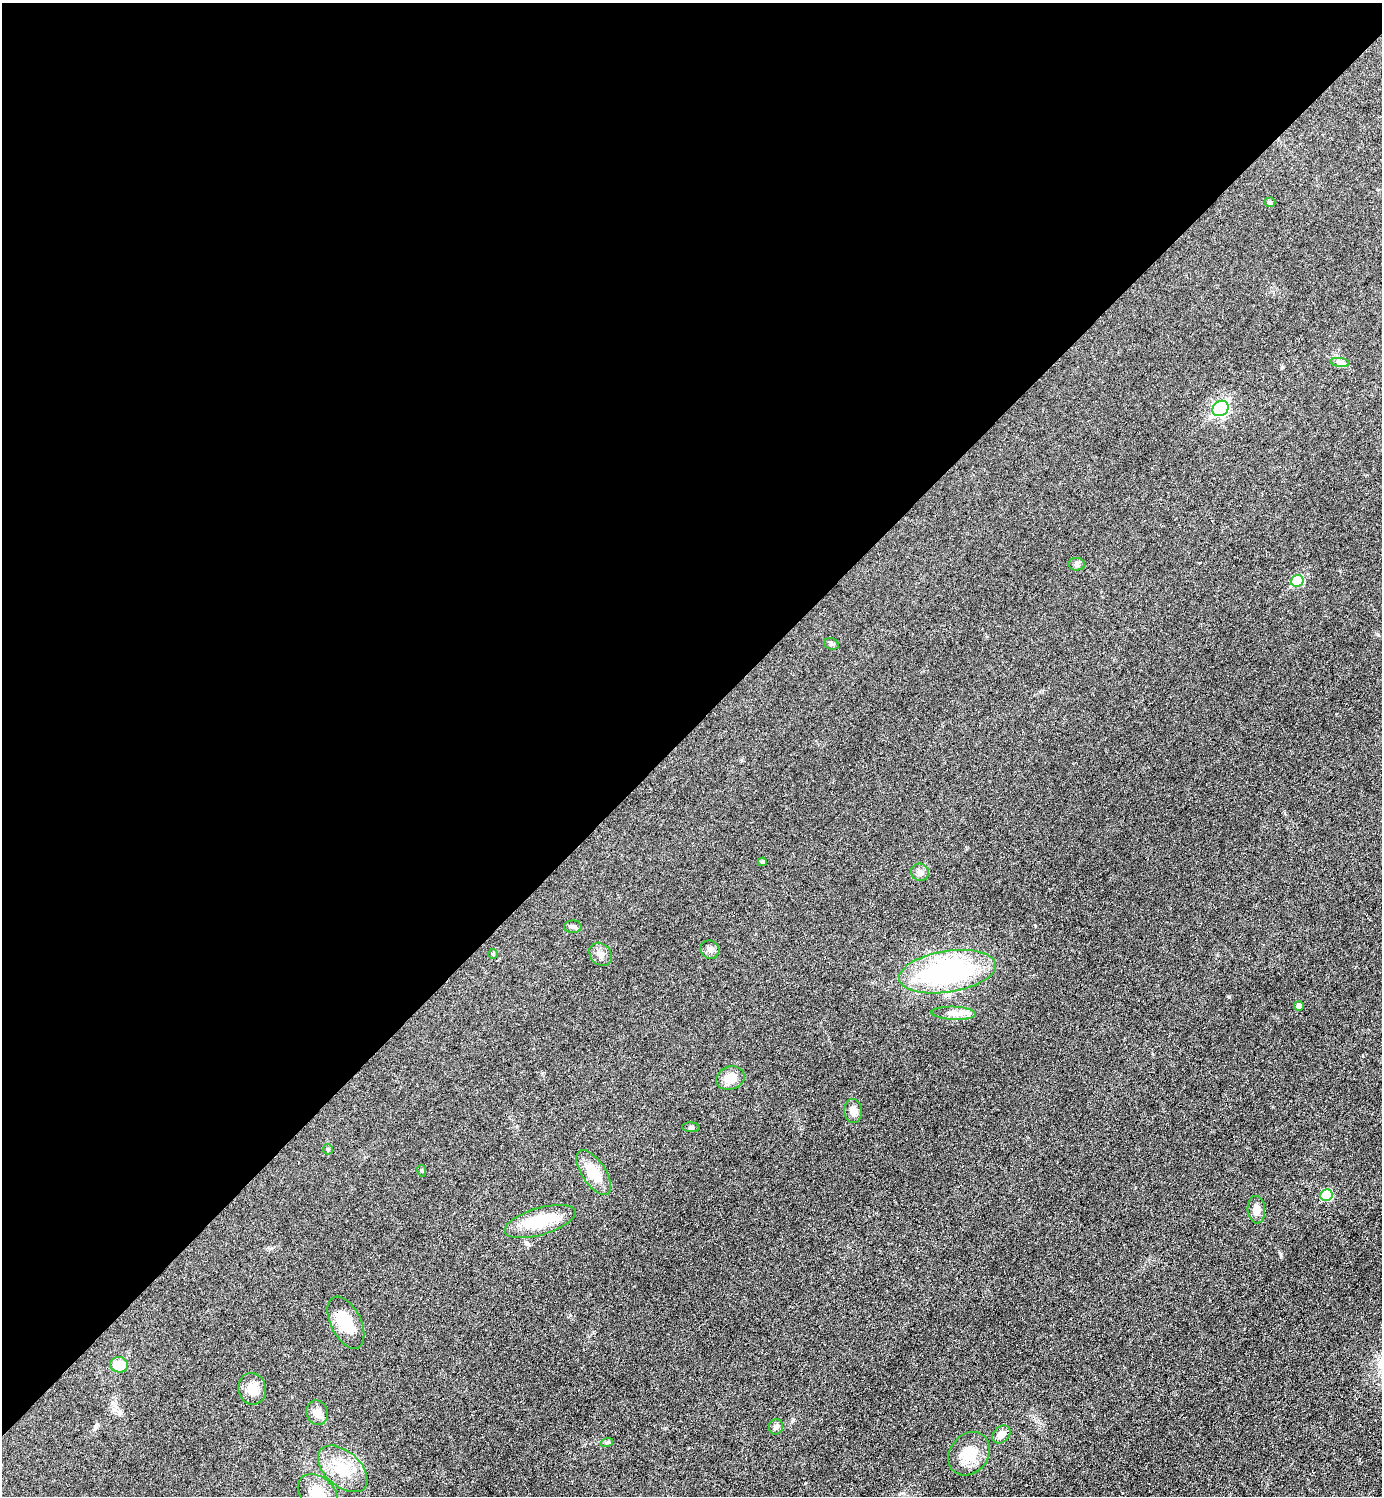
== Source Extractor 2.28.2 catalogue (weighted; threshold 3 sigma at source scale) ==
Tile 2 of 4 x 4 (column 2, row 1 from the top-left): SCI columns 1680-3059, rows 4481-5974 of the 5975 x 5976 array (HDU 1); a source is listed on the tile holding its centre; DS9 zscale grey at full resolution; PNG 1384 x 1498 px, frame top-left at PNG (2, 3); each listed source drawn as its Kron ellipse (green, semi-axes under 4 px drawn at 4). Shown black and unused: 49% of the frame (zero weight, under 3 of 6 exposures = <1% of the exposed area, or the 3 px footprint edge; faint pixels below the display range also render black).
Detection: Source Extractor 2.28.2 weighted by HDU 2 'WHT'; one run over the whole footprint, this tile lists its part. Background 0.0329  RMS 0.0039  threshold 0.016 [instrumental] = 3 sigma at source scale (4.09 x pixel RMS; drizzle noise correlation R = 1.36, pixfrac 0.8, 0.05/0.05 arcsec/px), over >= 5 px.
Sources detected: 35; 1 inside a brighter listed object's ellipse — not listed separately; the other 34 listed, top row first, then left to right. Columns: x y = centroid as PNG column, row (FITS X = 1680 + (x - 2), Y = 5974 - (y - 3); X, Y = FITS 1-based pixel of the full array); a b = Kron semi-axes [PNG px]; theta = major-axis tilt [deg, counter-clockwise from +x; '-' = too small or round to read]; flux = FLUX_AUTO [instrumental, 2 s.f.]
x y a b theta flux
1270 202 5 5 - 0.48
1340 362 9 4 -8 1.1
1220 408 8 7 - 67
1077 564 8 6 -1 0.9
1297 581 6 6 - 13
831 644 7 5 -22 0.76
762 862 4 4 - 0.54
920 872 9 8 - 1.6
573 927 9 6 -1 0.91
710 950 10 8 -33 1.6
493 954 5 5 - 0.4
601 954 12 10 -50 2.2
947 972 49 20 9 64
1299 1006 5 5 - 1.3
954 1013 22 6 -2 2.8
730 1078 14 11 19 5.1
853 1111 12 9 -86 2.5
691 1127 8 5 -4 0.68
328 1149 5 5 - 0.45
422 1171 6 4 -78 0.46
594 1172 26 12 -56 8.7
1326 1195 6 5 - 15
1256 1210 14 8 -87 2.7
540 1221 36 13 16 15
346 1323 28 15 -64 11
119 1365 9 7 -13 6.2
252 1389 16 14 -81 4.6
317 1413 12 10 -66 3
776 1427 8 7 - 1.2
1001 1434 10 7 43 3.2
607 1442 6 4 18 0.59
969 1454 23 19 52 9.2
343 1469 29 17 -41 11
318 1493 22 15 -38 7.3
Isophote crosses this tile's border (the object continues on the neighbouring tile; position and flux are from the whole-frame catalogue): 1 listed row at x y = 318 1493
Unlisted compact peaks at least as high as the median listed source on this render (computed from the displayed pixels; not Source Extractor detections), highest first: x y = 1229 997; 1035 926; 665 1428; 1282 367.